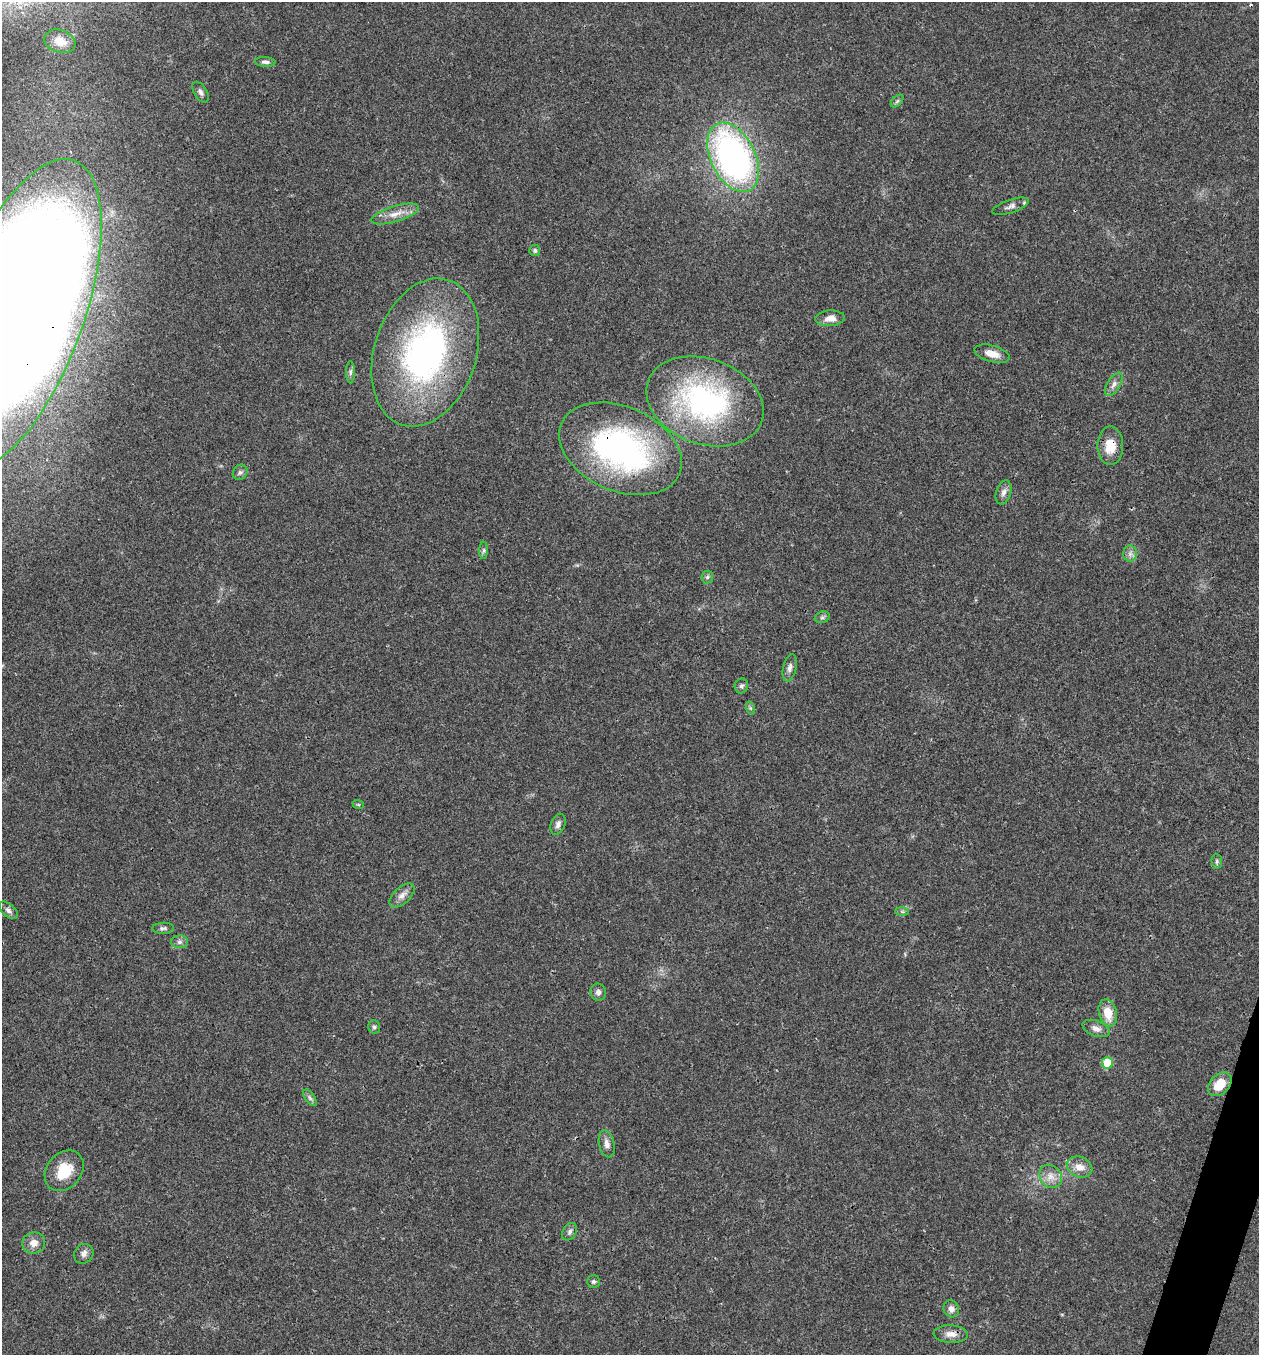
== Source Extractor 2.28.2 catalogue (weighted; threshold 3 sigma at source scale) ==
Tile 6 of 4 x 4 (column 2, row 2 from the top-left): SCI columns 1524-2780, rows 2707-4059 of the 5430 x 5417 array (HDU 1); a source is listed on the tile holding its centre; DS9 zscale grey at full resolution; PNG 1261 x 1357 px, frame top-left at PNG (2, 2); each listed source drawn as its Kron ellipse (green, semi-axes under 4 px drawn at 4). Shown black and unused: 1% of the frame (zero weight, under 3 of 4 exposures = <1% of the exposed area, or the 3 px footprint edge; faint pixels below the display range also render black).
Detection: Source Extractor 2.28.2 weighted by HDU 2 'WHT'; one run over the whole footprint, this tile lists its part. Background 0.0221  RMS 0.0041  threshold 0.0182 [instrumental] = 3 sigma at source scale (4.5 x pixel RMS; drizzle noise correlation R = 1.50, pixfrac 1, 0.05/0.05 arcsec/px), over >= 5 px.
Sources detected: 52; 1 cosmic-ray / hot-pixel residue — neither listed nor drawn; the other 51 listed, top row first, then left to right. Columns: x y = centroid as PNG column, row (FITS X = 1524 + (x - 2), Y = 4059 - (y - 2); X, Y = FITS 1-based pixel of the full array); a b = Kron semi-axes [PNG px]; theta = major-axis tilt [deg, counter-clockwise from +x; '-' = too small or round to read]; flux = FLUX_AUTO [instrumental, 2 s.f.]
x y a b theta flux
60 41 16 11 -18 5.6
265 62 10 5 -4 1.3
201 92 11 6 -59 1.4
897 101 7 4 45 0.71
733 157 37 22 -64 140
1011 206 19 6 18 2
395 214 25 8 17 4.6
535 250 5 5 - 0.84
18 315 164 65 70 2000
830 318 14 8 3 3.2
425 352 76 51 72 120
992 354 18 8 -15 4.7
351 372 11 4 89 1
1114 384 13 6 58 2.1
705 401 60 42 -20 88
1110 446 19 13 -89 7.8
620 449 64 42 -23 110
240 472 8 7 - 1.2
1003 492 12 7 73 1.9
484 550 9 4 89 0.84
1130 554 8 6 -90 1.7
707 577 6 6 - 0.85
822 617 7 5 21 0.9
790 668 14 6 77 1.8
741 686 7 6 - 1
750 708 7 4 -71 0.67
358 804 6 3 -19 0.46
558 824 11 7 68 1.8
1217 861 7 5 -84 0.84
402 895 15 8 43 2.7
8 910 11 6 -41 1.6
902 912 7 4 -1 0.73
163 928 10 5 1 1.1
180 942 8 6 0 1.3
598 992 8 8 - 1.5
1108 1013 14 9 -75 7
374 1027 7 5 -73 0.92
1096 1028 14 7 -21 2.5
1107 1063 5 5 - 11
1220 1084 14 9 48 7.8
310 1098 10 4 -55 1
607 1144 14 7 -76 2.3
1079 1167 13 10 -23 4
64 1171 22 17 50 11
1051 1176 12 10 -51 3.6
569 1232 9 6 59 1.2
34 1243 11 10 - 3.3
84 1254 10 9 - 2
593 1281 6 6 - 0.87
951 1309 8 7 - 2
951 1334 17 9 -3 3.2
Overlapping masked pixels (flux is a lower limit): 4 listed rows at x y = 18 315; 425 352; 1110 446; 620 449
Isophote crosses this tile's border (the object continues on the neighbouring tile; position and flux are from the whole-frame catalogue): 1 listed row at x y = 18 315